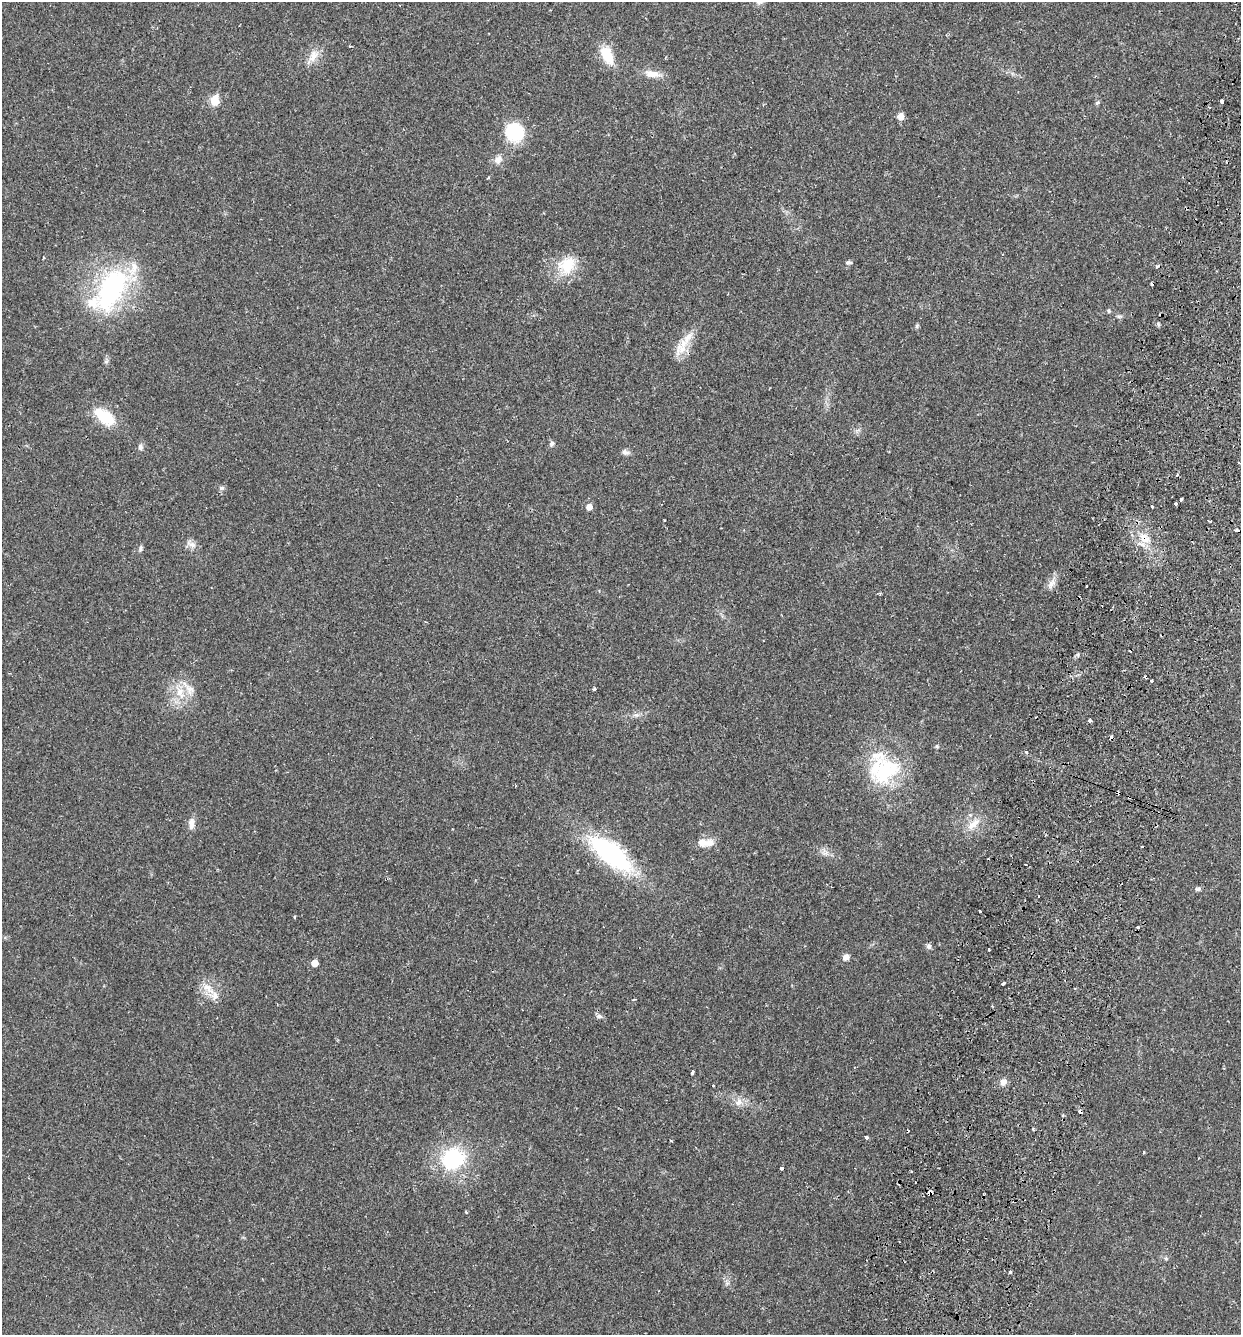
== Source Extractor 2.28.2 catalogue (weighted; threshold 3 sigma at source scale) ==
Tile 10 of 4 x 4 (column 2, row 3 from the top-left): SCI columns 1429-2667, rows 1359-2691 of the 5462 x 5379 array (HDU 1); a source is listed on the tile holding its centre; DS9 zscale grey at full resolution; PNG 1243 x 1337 px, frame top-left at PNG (2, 2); no overlay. Shown black and unused: <1% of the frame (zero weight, under 2 of 3 exposures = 3% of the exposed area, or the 3 px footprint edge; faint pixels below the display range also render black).
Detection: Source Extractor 2.28.2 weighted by HDU 2 'WHT'; one run over the whole footprint, this tile lists its part. Background 0.0469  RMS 0.0048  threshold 0.0215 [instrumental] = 3 sigma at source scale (4.5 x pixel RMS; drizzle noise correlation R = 1.50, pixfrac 1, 0.05/0.05 arcsec/px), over >= 5 px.
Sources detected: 89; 1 inside a brighter object's white glare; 18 cosmic-ray / hot-pixel residue — not listed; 7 inside a brighter listed object's ellipse — not listed separately; the other 63 listed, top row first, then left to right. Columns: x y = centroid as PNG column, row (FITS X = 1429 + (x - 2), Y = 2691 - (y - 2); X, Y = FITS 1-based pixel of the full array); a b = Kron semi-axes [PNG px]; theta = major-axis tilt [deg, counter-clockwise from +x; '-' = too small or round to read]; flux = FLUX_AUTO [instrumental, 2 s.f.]
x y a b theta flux
607 55 18 10 -63 12
313 56 17 10 67 5.2
652 74 21 9 -9 5.1
214 100 6 5 - 17
1222 101 4 3 - 4.4
1097 103 6 4 42 0.7
901 116 7 6 - 3.3
515 132 24 22 -78 19
498 159 11 9 35 2.7
488 178 4 3 - 0.41
849 262 8 5 1 0.88
567 265 25 22 46 14
111 289 61 34 62 60
1109 311 5 5 - 0.6
1158 324 6 4 -72 0.68
917 326 6 4 89 0.67
680 348 21 15 61 7.6
104 417 28 15 -37 14
552 444 7 6 - 1.1
140 447 8 6 77 1.4
625 452 10 6 -21 1.6
1239 463 3 2 - 0.56
222 488 8 6 1 1
1181 499 3 3 - 1.3
1176 503 3 3 - 1.5
1152 506 3 3 - 2.2
589 507 5 5 - 3.4
1210 521 4 2 - 0.62
1144 538 17 11 -37 6.6
192 544 16 7 -26 2.5
141 549 7 5 68 1.1
1051 584 17 8 63 3.2
1151 681 3 3 - 0.96
594 689 4 3 - 0.93
180 692 16 11 -80 7.6
1090 720 4 3 - 3.3
937 746 5 4 - 0.64
1026 752 4 4 - 0.67
884 770 38 32 11 34
1129 797 3 2 - 0.79
191 824 16 7 89 3.1
973 824 19 9 41 5.6
709 843 13 9 16 4
611 854 47 18 -39 70
1198 889 8 5 -8 0.92
980 911 3 3 - 1.1
294 917 3 3 - 0.52
929 946 7 6 - 1.3
846 957 8 7 - 2.3
315 963 5 5 - 4.9
1003 983 3 3 - 1.3
208 988 21 9 -42 5.7
599 1016 8 6 8 1.3
692 1073 3 3 - 4.5
1003 1082 9 8 - 2.3
739 1102 10 8 51 2.6
867 1137 4 3 - 2.2
1144 1152 4 2 - 0.39
453 1159 29 26 29 33
781 1168 3 3 - 2.9
931 1191 4 3 - 27
1166 1258 5 5 - 0.69
1010 1272 3 3 - 3
Overlapping masked pixels (flux is a lower limit): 3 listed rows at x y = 1144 538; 1129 797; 931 1191
Isophote crosses this tile's border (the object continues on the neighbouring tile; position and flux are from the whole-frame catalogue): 1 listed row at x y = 1239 463
Unlisted compact peaks at least as high as the median listed source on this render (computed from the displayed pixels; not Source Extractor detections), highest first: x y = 1078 655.